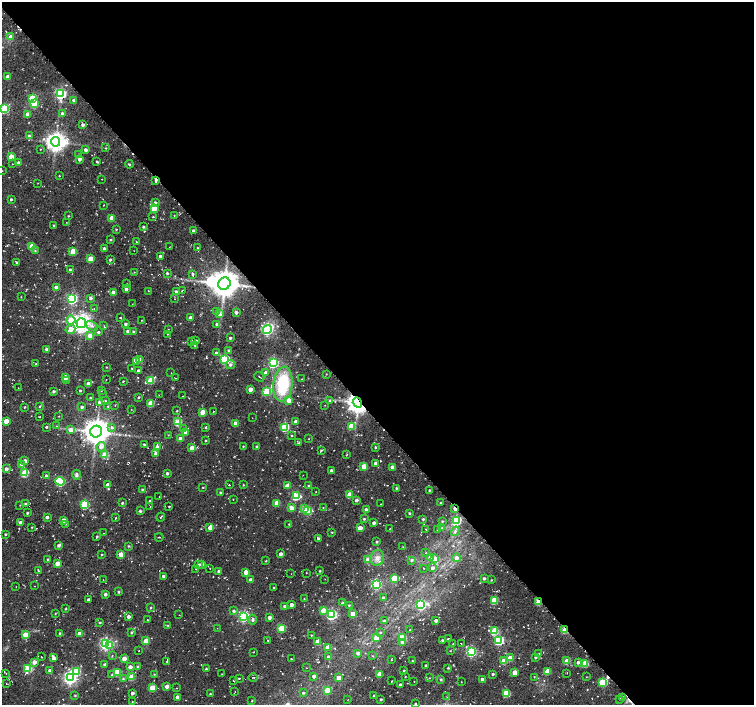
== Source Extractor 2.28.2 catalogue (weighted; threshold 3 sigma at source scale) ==
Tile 8 of 4 x 4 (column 4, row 2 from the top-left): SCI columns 4534-6036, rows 3033-4437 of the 6037 x 5999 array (HDU 1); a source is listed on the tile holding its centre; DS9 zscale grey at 2 x 2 block average (1 PNG px = mean of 2 x 2 image px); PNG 756 x 707 px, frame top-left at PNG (2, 2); each listed source drawn as its Kron ellipse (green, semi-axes under 4 px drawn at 4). Shown black and unused: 58% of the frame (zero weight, under 2 of 3 exposures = <1% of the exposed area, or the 3 px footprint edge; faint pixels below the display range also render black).
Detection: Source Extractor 2.28.2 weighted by HDU 2 'WHT'; one run over the whole footprint, this tile lists its part. Background 0.0519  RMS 0.0082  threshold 0.0367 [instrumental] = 3 sigma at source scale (4.5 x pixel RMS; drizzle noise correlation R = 1.50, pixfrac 1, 0.0396/0.0396 arcsec/px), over >= 5 px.
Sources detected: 450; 2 inside a brighter object's white glare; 10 cosmic-ray / hot-pixel residue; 1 long thin detection or spike segment (spike, bleed or trail) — neither listed nor drawn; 4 inside a brighter listed object's ellipse — not listed separately; the other 433 listed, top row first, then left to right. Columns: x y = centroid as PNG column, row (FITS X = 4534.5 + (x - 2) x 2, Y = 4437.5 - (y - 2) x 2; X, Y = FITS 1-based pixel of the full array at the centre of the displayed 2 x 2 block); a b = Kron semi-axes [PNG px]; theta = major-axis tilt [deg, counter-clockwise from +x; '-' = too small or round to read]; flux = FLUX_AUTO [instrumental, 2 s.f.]
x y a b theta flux
11 37 3 3 - 15
8 76 3 2 - 14
61 94 4 3 - 250
32 98 3 3 - 73
74 100 2 2 - 7.3
34 104 3 3 - 86
5 109 3 3 - 120
62 113 3 3 - 6.5
27 114 3 3 - 17
83 125 3 3 - 4.5
29 136 3 3 - 3.5
55 142 5 4 - 1100
106 148 2 2 - 1.3
40 149 2 2 - 0.84
86 150 3 3 - 6.6
79 155 3 3 - 2.4
11 157 3 3 - 37
80 159 3 3 - 7.6
97 162 2 2 - 2.1
19 163 3 2 - 6.1
12 164 2 2 - 0.7
129 164 4 3 - 2.6
2 171 2 2 - 0.86
59 176 2 2 - 1.1
102 179 2 2 - 0.65
156 180 4 2 - 4
38 183 3 2 - 0.72
11 199 2 2 - 2.7
155 203 3 3 - 5.1
104 205 2 2 - 0.99
154 208 3 3 - 53
174 215 2 2 - 0.94
68 216 2 2 - 1.4
153 217 3 2 - 1.2
111 218 3 3 - 21
66 222 2 2 - 0.56
54 225 2 2 - 1.7
143 227 2 2 - 2.8
116 229 3 2 - 1.5
193 230 2 2 - 3.7
111 240 2 2 - 1.8
136 241 3 2 - 0.98
32 247 3 3 - 40
169 247 2 2 - 1.5
198 248 3 2 - 2.1
104 249 3 3 - 6.6
35 251 3 2 - 1.6
73 251 3 3 - 49
134 251 2 2 - 0.52
160 256 2 2 - 5.8
90 259 3 3 - 38
110 260 2 2 - 2.3
16 262 3 2 - 2.1
70 270 2 2 - 3.4
134 272 2 2 - 0.73
167 273 3 2 - 2.8
192 274 4 3 - 2.5
127 284 2 2 - 1.4
224 284 6 6 - 3000
57 288 3 3 - 13
126 289 2 2 - 5
182 290 2 2 - 1
149 291 2 2 - 1.2
176 291 2 2 - 3.7
113 292 3 2 - 9.3
21 297 2 2 - 0.83
91 298 3 3 - 5.3
72 299 4 4 - 230
175 299 2 2 - 0.55
132 304 2 2 - 0.7
94 309 2 2 - 0.97
216 312 3 2 - 1.2
236 312 3 3 - 5.4
219 314 3 3 - 6.2
120 317 2 2 - 1.8
191 318 3 2 - 12
71 320 4 4 - 39
141 320 2 2 - 0.75
81 323 5 4 - 1100
126 324 3 3 - 4.3
217 324 3 2 - 3.5
92 326 6 3 -24 4.8
104 326 3 2 - 1.6
70 329 5 3 - 17
168 329 2 2 - 0.8
267 329 4 4 - 270
127 331 3 2 - 3.8
99 332 3 3 - 2.7
133 332 2 2 - 2.5
168 334 2 2 - 1.2
90 336 3 3 - 25
230 338 2 2 - 3.5
196 340 2 2 - 2.4
191 341 3 2 - 2.8
195 345 2 2 - 1.4
46 349 3 2 - 3.7
228 350 3 2 - 2.1
216 353 3 3 - 6.3
225 359 4 3 - 170
139 360 3 3 - 24
136 361 3 3 - 6.4
273 363 4 3 - 210
36 364 2 2 - 1.2
230 365 4 4 - 4.3
106 367 2 2 - 1.2
132 368 2 2 - 1.4
139 371 2 2 - 8.1
171 373 2 2 - 0.59
266 373 3 3 - 11
326 374 2 2 - 0.81
65 377 3 3 - 27
259 377 5 2 - 1.6
175 378 2 2 - 0.64
106 379 2 2 - 0.43
302 379 2 2 - 0.64
151 380 3 3 - 66
66 381 3 3 - 3
123 381 2 2 - 1.9
88 384 3 3 - 13
283 384 17 9 83 110
18 388 2 2 - 1.2
250 389 3 3 - 18
54 391 3 2 - 3.7
80 391 2 2 - 2.3
101 391 2 2 - 0.83
267 391 3 3 - 81
103 393 2 2 - 0.56
159 395 2 2 - 1.3
183 396 2 2 - 0.66
139 397 3 2 - 1.9
90 398 2 2 - 2
289 400 3 3 - 16
105 401 3 2 - 1.2
330 401 4 3 - 2.3
99 402 4 4 - 4.2
151 403 3 3 - 49
357 403 5 4 - 1600
115 405 2 2 - 1
325 405 2 2 - 0.58
40 406 3 2 - 1.6
108 406 2 2 - 1.8
25 407 4 2 - 1.1
82 407 3 3 - 3.7
131 409 3 2 - 0.7
177 411 2 2 - 1.2
213 411 2 2 - 0.92
202 412 3 3 - 29
59 416 2 2 - 0.76
39 417 3 2 - 0.89
252 418 2 2 - 0.62
6 421 3 3 - 26
178 422 3 3 - 70
296 422 3 2 - 9.3
236 423 3 3 - 23
57 426 2 2 - 0.95
351 426 3 3 - 36
46 427 2 2 - 2.6
206 427 3 2 - 1.8
285 427 3 3 - 120
112 428 4 3 - 3.3
184 429 3 3 - 2.4
71 430 4 3 - 15
96 432 6 5 - 2500
186 432 3 3 - 16
168 435 3 2 - 1.1
291 435 2 2 - 1.7
180 439 3 3 - 15
309 439 2 2 - 0.79
206 441 2 2 - 1.6
298 443 3 2 - 1.8
144 444 2 2 - 2.2
243 446 2 2 - 1.2
256 446 2 2 - 1.6
101 447 5 4 - 9.6
157 447 3 3 - 8.4
375 447 2 2 - 2
192 448 3 3 - 26
321 450 3 3 - 2.4
156 453 3 3 - 6.2
105 455 3 3 - 50
346 455 3 2 - 1
25 461 3 3 - 8.8
375 463 3 2 - 5.5
21 464 4 3 - 4.2
364 466 3 3 - 34
392 467 3 3 - 9.3
6 469 3 3 - 6.4
331 471 2 2 - 6.6
25 473 3 3 - 79
167 473 2 2 - 4.3
76 475 5 4 - 4.1
303 475 2 2 - 0.99
46 476 2 2 - 3.9
60 481 4 3 - 140
108 485 3 3 - 17
229 485 2 2 - 2
243 485 3 2 - 1.3
288 485 4 3 - 30
308 486 3 2 - 2.4
203 487 2 2 - 1.7
396 488 2 2 - 2.2
142 489 3 2 - 1.6
430 490 2 2 - 2.9
220 492 3 2 - 1.8
316 492 2 2 - 0.78
349 494 3 3 - 34
159 496 2 2 - 0.58
296 496 4 3 - 97
233 499 2 2 - 0.58
356 500 3 2 - 5.2
150 501 2 2 - 1.4
122 503 2 2 - 2.3
277 503 3 3 - 32
441 503 2 2 - 2.1
25 504 3 2 - 2.4
381 504 2 2 - 1
20 505 2 2 - 0.85
85 505 3 3 - 100
169 506 2 2 - 2.3
150 507 2 2 - 0.7
291 508 3 3 - 17
304 508 3 3 - 28
323 508 2 2 - 0.84
455 509 4 2 - 7.8
308 510 3 3 - 64
366 510 3 3 - 6.4
140 511 2 2 - 3.7
27 513 2 2 - 3
409 513 2 2 - 2.1
47 517 3 3 - 4.1
161 517 4 2 - 1.5
115 518 3 2 - 1.2
364 519 3 2 - 2.3
423 519 2 2 - 2.4
63 520 3 3 - 17
442 521 2 2 - 1.3
456 521 4 3 - 160
21 523 3 3 - 12
374 523 3 3 - 6
65 524 2 2 - 1.1
289 524 3 2 - 1.8
32 527 2 2 - 1.1
210 528 3 3 - 9.9
360 528 3 3 - 18
390 528 2 2 - 0.64
442 528 2 2 - 1
426 529 2 2 - 1
438 530 3 2 - 1.1
455 531 5 4 - 3.8
332 532 2 2 - 1.4
104 533 2 2 - 0.72
5 534 2 2 - 2
97 537 3 2 - 2.6
159 537 4 2 - 1.3
318 538 3 3 - 2.9
377 542 2 2 - 2.9
59 545 3 2 - 4.8
129 546 2 2 - 2
403 547 3 2 - 0.97
426 552 2 2 - 0.78
121 554 3 3 - 28
281 554 3 3 - 8
102 555 3 2 - 1.2
430 557 3 3 - 12
377 558 8 6 71 11
456 558 4 4 - 8.2
47 559 2 2 - 1.5
435 559 3 3 - 21
368 560 3 3 - 24
412 560 3 3 - 3
266 561 2 2 - 1.6
57 563 3 3 - 24
199 564 3 2 - 2.9
202 564 3 3 - 5
424 568 2 2 - 0.75
432 568 3 3 - 4.9
196 569 2 2 - 0.7
210 569 2 2 - 0.63
38 570 4 2 - 1.4
219 571 3 2 - 3.1
320 571 2 2 - 2
246 572 3 3 - 14
306 573 2 2 - 0.8
291 574 2 2 - 0.59
163 576 2 2 - 3.9
394 578 3 3 - 55
484 578 3 2 - 3.7
325 579 2 2 - 0.7
103 580 2 2 - 0.51
250 580 3 3 - 9.6
491 580 3 2 - 1.4
376 584 4 4 - 180
35 586 2 2 - 1.2
16 587 2 2 - 0.54
274 587 2 2 - 1.2
119 592 2 2 - 2.5
105 594 3 2 - 4.7
383 598 2 2 - 4.4
304 599 2 2 - 0.92
89 600 2 2 - 6.2
494 600 3 3 - 64
539 602 3 2 - 40
343 603 4 2 - 2.6
291 605 3 2 - 8.2
349 605 2 2 - 1.8
421 605 4 3 - 130
285 606 3 3 - 7.9
151 608 2 2 - 1.8
66 609 2 2 - 1.6
323 610 3 3 - 24
233 611 3 3 - 3.8
55 613 3 2 - 1.1
332 614 4 3 - 240
353 614 3 3 - 23
179 615 2 2 - 0.56
244 616 4 3 - 260
129 617 3 3 - 6.3
269 617 3 3 - 7.9
147 620 2 2 - 1.2
253 620 5 3 - 4.1
436 620 2 2 - 6.7
384 621 3 3 - 3.8
100 623 2 2 - 2.2
168 625 3 2 - 0.97
217 628 2 2 - 0.66
281 628 3 3 - 73
410 630 2 2 - 0.7
565 630 3 2 - 46
494 631 3 3 - 69
131 632 3 2 - 2.1
380 632 3 2 - 1.5
60 633 2 2 - 2.8
79 633 3 3 - 10
25 635 3 3 - 40
311 635 2 2 - 1.4
376 638 3 3 - 21
402 638 3 3 - 58
448 639 3 2 - 2.3
442 640 3 2 - 2.6
499 640 4 3 - 160
146 641 3 3 - 31
268 641 2 2 - 0.98
318 642 3 3 - 22
403 643 4 3 - 2.8
106 644 4 3 - 350
453 644 2 2 - 1.3
461 644 2 2 - 0.74
110 645 4 3 - 19
328 647 3 3 - 26
139 651 2 2 - 0.84
450 651 2 2 - 0.74
253 652 2 2 - 2.5
471 652 4 3 - 240
358 653 3 3 - 6.1
539 653 2 2 - 1
112 656 3 2 - 1.2
373 656 2 2 - 1.2
41 657 2 2 - 1.2
328 657 3 3 - 5.1
535 657 2 2 - 2.8
54 658 4 3 - 9.1
124 658 3 3 - 15
510 658 3 3 - 23
291 659 2 2 - 0.96
391 660 2 2 - 1.4
412 661 2 2 - 1.2
504 661 3 3 - 34
567 661 3 3 - 39
34 662 3 3 - 13
167 662 3 2 - 2.1
578 662 3 3 - 4.2
585 664 3 3 - 46
104 665 3 3 - 3.3
137 666 3 2 - 1.6
426 666 2 2 - 2.6
130 667 3 3 - 11
307 668 2 2 - 0.84
448 668 4 2 - 1.4
28 669 3 3 - 70
206 669 3 2 - 2.2
49 670 4 3 - 4.3
404 671 2 2 - 1.9
547 671 3 3 - 34
76 672 4 3 - 65
117 672 3 3 - 52
515 672 3 3 - 25
6 673 2 2 - 0.96
567 673 2 2 - 0.57
154 674 3 2 - 1.2
222 674 2 2 - 0.99
379 674 3 3 - 19
493 674 2 2 - 2.8
112 675 4 3 - 2.8
314 676 2 2 - 5.8
405 676 2 2 - 0.99
132 677 3 3 - 40
534 677 2 2 - 1.1
586 677 2 2 - 0.8
70 678 4 4 - 430
239 678 3 2 - 1.8
253 678 5 2 - 1.6
338 678 4 3 - 17
429 678 2 2 - 0.78
123 679 3 3 - 2
441 679 3 3 - 2.1
482 679 3 2 - 12
234 681 2 2 - 1.4
391 681 2 2 - 0.93
414 682 2 2 - 0.8
461 682 2 2 - 0.57
603 682 4 3 - 100
6 684 2 2 - 0.82
400 685 3 2 - 2.5
167 686 3 2 - 9.6
152 688 3 3 - 43
176 688 2 2 - 0.9
327 690 3 3 - 45
235 692 2 2 - 0.93
132 693 2 2 - 5.8
303 693 3 2 - 2.4
506 693 3 3 - 64
210 694 3 2 - 1.3
75 695 3 3 - 1.8
373 696 2 2 - 1.5
177 697 2 2 - 6.7
447 697 2 2 - 0.69
622 697 4 2 - 1.6
348 699 2 2 - 0.64
381 699 2 2 - 2.5
620 699 2 2 - 1.2
252 700 3 2 - 1.3
132 702 2 2 - 0.68
415 704 2 2 - 1.5
Overlapping masked pixels (flux is a lower limit): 6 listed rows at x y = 156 180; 224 284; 357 403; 455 509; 539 602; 565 630
Isophote crosses this tile's border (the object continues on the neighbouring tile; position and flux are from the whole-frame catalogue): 2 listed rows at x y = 5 109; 2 171
Diffuse or blended objects may show on this block-average render without a row.